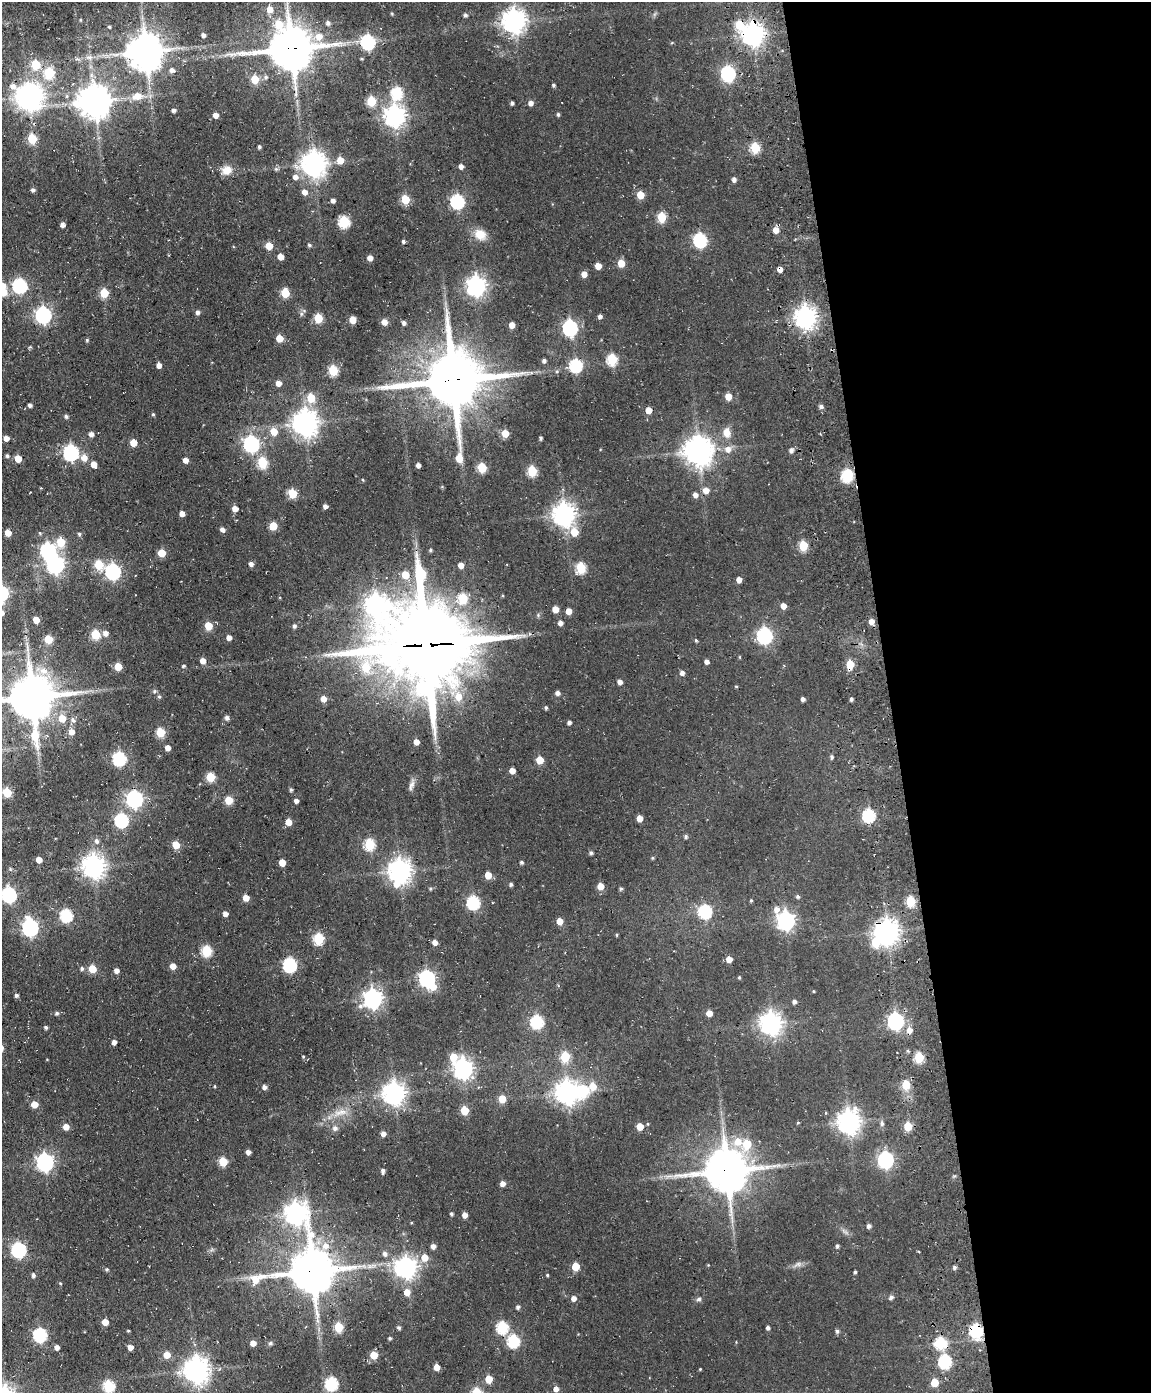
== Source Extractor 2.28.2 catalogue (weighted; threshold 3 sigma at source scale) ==
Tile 8 of 4 x 3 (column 4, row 2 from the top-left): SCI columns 3560-4708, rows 1652-3042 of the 4820 x 4802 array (HDU 1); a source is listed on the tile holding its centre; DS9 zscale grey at full resolution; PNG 1153 x 1395 px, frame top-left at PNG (2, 2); no overlay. Shown black and unused: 23% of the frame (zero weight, under 3 of 4 exposures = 11% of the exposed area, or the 3 px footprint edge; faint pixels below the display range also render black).
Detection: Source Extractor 2.28.2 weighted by HDU 2 'WHT'; one run over the whole footprint, this tile lists its part. Background 0.0634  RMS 0.0094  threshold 0.0423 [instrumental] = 3 sigma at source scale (4.5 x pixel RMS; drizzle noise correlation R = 1.50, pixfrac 1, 0.05/0.05 arcsec/px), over >= 5 px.
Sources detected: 353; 8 inside a brighter object's white glare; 2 cosmic-ray / hot-pixel residue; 2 long thin detections or spike segments (spike, bleed or trail) — not listed; the other 341 listed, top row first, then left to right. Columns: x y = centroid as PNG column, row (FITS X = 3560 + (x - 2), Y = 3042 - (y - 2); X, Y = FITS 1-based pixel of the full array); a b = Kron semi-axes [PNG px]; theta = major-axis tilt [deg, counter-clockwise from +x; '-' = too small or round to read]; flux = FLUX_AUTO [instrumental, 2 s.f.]
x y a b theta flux
270 9 7 6 - 10
465 15 5 4 - 2.2
80 20 5 3 - 0.88
514 21 8 8 - 770
328 23 5 5 - 3
109 27 4 4 - 1.3
753 34 8 7 - 720
203 35 4 4 - 3.6
319 37 10 8 18 11
368 42 7 6 - 150
672 43 5 3 - 0.75
291 48 15 14 - 3400
146 51 11 10 - 2400
89 57 9 6 0 3.9
36 64 5 5 - 40
172 70 7 6 - 4
49 73 6 6 - 54
728 73 7 6 - 170
266 77 7 6 - 2.2
255 79 5 5 - 26
553 85 4 4 - 1.6
397 93 7 6 - 76
137 96 9 7 14 13
28 97 10 9 - 870
94 101 10 9 - 1800
371 101 5 5 - 42
512 103 4 4 - 2.3
531 103 5 5 - 4.3
174 110 4 4 - 2.7
558 114 4 4 - 1.6
216 115 5 5 - 6.4
395 116 8 7 - 580
32 138 6 5 - 36
259 147 4 4 - 1.6
755 148 6 5 - 51
340 160 5 5 - 13
314 164 8 8 - 940
461 166 5 4 - 4.4
276 169 6 5 - 1.7
226 170 13 10 20 9.2
295 177 6 6 - 5.2
734 179 4 4 - 3.5
33 190 5 5 - 2.2
304 192 6 6 - 5.4
640 195 5 5 - 21
405 199 5 5 - 30
333 200 4 4 - 3.4
457 201 7 6 - 140
662 217 6 5 - 41
344 222 6 6 - 78
62 225 5 5 - 3.6
776 230 5 5 - 9.4
480 234 13 11 -29 13
700 240 7 6 - 130
403 241 4 4 - 1.9
309 245 5 4 - 1.5
269 246 5 5 - 17
280 257 5 4 - 9
370 258 5 4 - 6.4
621 263 5 5 - 15
598 266 5 5 - 11
584 274 5 5 - 6.4
3 285 7 6 - 6.2
20 286 7 6 - 160
476 286 7 7 - 490
3 292 6 5 - 18
104 293 5 5 - 32
285 293 5 5 - 33
197 312 5 4 - 3
301 314 7 4 72 1.8
43 315 7 6 - 260
600 316 4 4 - 2.6
805 317 8 7 - 640
318 318 5 5 - 31
353 320 5 5 - 15
384 322 5 5 - 8.2
404 323 4 4 - 2.6
512 325 5 4 - 8.2
570 328 7 6 - 200
279 338 5 5 - 15
87 340 4 4 - 1.1
30 347 5 3 - 1
612 359 6 5 - 66
544 361 5 4 - 2.3
159 365 5 4 - 4.4
576 365 7 6 - 88
333 370 6 5 - 50
557 371 5 3 - 1.1
531 372 6 4 0 1.8
453 380 22 19 -89 5800
278 383 5 5 - 6.8
728 396 5 5 - 13
311 398 6 5 - 28
30 405 4 4 - 1.9
821 406 5 5 - 2.7
648 410 5 4 - 12
153 414 4 4 - 1.2
66 416 5 5 - 1.9
305 423 9 8 - 990
274 432 6 6 - 15
505 433 5 5 - 17
727 433 15 10 -85 9
91 434 5 5 - 4
6 438 4 4 - 6.2
541 438 4 3 - 1.7
133 443 5 5 - 15
251 444 7 6 - 240
728 449 9 9 - 6.4
791 450 5 5 - 3.4
698 451 9 9 - 1300
71 452 7 6 - 190
7 456 4 4 - 1.9
84 457 6 6 - 10
18 458 5 5 - 15
185 460 4 4 - 5.6
262 463 6 5 - 52
94 464 5 4 - 9.3
418 465 4 4 - 4.1
482 467 5 5 - 42
532 471 6 5 - 45
847 475 7 6 - 97
363 480 4 3 - 0.79
706 490 6 6 - 7.4
292 493 5 5 - 38
695 495 5 5 - 4.9
325 506 4 4 - 4.2
235 509 5 5 - 8.5
182 514 4 4 - 6.2
564 514 8 7 - 690
273 526 5 5 - 20
222 530 5 5 - 3.8
574 532 7 6 - 16
8 533 5 5 - 11
79 534 5 4 - 1.7
61 542 6 5 - 31
803 546 6 5 - 41
430 550 4 4 - 1.2
162 553 5 5 - 21
55 564 7 7 - 340
251 564 5 4 - 3.6
99 565 6 5 - 34
461 565 5 4 - 6.5
581 568 6 5 - 61
113 571 7 6 - 220
405 575 6 6 - 16
739 580 5 4 - 6.1
463 598 6 5 - 46
376 604 18 13 -65 430
783 606 5 4 - 7.4
555 609 5 4 - 9.8
569 611 5 4 - 8.4
2 613 7 6 - 4.2
36 620 5 5 - 12
871 621 5 5 - 7.1
560 623 5 4 - 4.1
208 626 5 5 - 22
294 626 6 5 - 1.9
105 633 6 6 - 4.1
96 634 5 5 - 38
764 636 7 6 - 220
229 637 4 4 - 4.9
48 639 5 5 - 28
696 640 4 3 - 1.3
426 645 33 31 82 10000
740 657 5 3 - 0.73
203 661 5 4 - 7.4
707 661 4 4 - 3.6
850 665 6 5 - 29
183 666 5 4 - 1.3
118 667 5 5 - 21
43 670 17 10 -15 11
682 673 5 5 - 3.3
620 682 5 4 - 4.2
736 686 3 3 - 0.95
155 691 6 5 - 1.4
558 693 5 4 - 3.3
32 697 16 15 - 3800
159 697 6 4 -66 1.4
458 697 10 8 -76 12
323 699 6 6 - 6.8
803 699 4 3 - 2.7
851 699 4 4 - 1.9
546 708 4 4 - 1.6
62 718 6 6 - 15
227 718 6 5 - 2.6
73 720 7 6 - 2.7
569 722 4 4 - 2.6
71 732 6 5 - 7.2
160 732 5 5 - 34
416 742 5 4 - 6.9
168 748 5 4 - 6.2
832 757 5 4 - 1.9
119 758 6 6 - 120
540 760 5 5 - 19
512 771 5 4 - 7.5
210 777 5 5 - 35
411 785 17 6 73 4.2
291 790 4 4 - 1.6
7 792 5 5 - 38
134 799 7 6 - 290
229 800 5 5 - 19
296 801 4 4 - 3.5
869 815 6 6 - 120
639 818 5 4 - 8.5
121 820 6 6 - 140
288 822 5 5 - 12
686 836 5 5 - 1.7
96 841 7 6 - 2.9
369 844 6 5 - 66
176 845 5 5 - 20
591 853 4 4 - 2
652 858 5 4 - 1.1
39 860 5 4 - 8.3
282 862 5 5 - 12
521 862 4 3 - 1.6
94 866 8 7 - 740
400 871 9 8 - 780
488 875 5 5 - 15
511 884 5 4 - 1.5
600 886 5 5 - 13
621 888 4 4 - 1.5
430 889 5 4 - 1.1
9 894 7 6 - 210
798 896 5 4 - 1.8
246 898 5 4 - 11
751 900 4 4 - 1
911 901 6 5 - 50
473 902 6 6 - 120
776 909 10 7 88 6.1
705 911 6 6 - 120
225 914 5 4 - 4.8
66 915 6 6 - 92
559 921 5 5 - 12
786 921 7 7 - 360
30 927 7 6 - 250
887 931 8 7 - 790
617 935 5 3 - 0.92
318 939 6 5 - 68
435 942 5 5 - 4.9
206 951 6 5 - 64
729 959 5 5 - 7.4
290 965 7 6 - 140
173 966 5 5 - 8.2
82 969 6 5 - 1.8
92 969 5 5 - 25
116 970 5 5 - 4.4
427 978 7 6 - 260
739 978 4 3 - 1.1
433 986 7 6 - 12
813 991 4 3 - 0.69
16 995 4 4 - 2.2
372 998 7 7 - 420
794 1002 4 4 - 2.7
57 1013 5 5 - 1.8
709 1013 5 4 - 8.4
895 1021 7 6 - 260
537 1022 6 6 - 110
771 1023 8 7 - 660
46 1027 4 4 - 1.7
114 1042 4 4 - 3.9
303 1057 4 3 - 0.83
453 1057 7 5 -75 18
565 1057 6 5 - 44
919 1057 6 5 - 55
463 1069 7 7 - 480
906 1085 6 5 - 30
214 1086 4 3 - 0.73
593 1086 8 7 - 14
264 1087 5 4 - 3.3
567 1092 9 8 - 570
394 1093 8 7 - 660
502 1099 5 5 - 17
34 1104 5 5 - 13
464 1110 5 5 - 25
798 1122 4 3 - 0.79
849 1122 8 7 - 750
882 1123 7 6 - 2.7
908 1126 5 5 - 25
66 1127 5 5 - 8.2
640 1127 5 5 - 14
335 1128 7 7 - 3.9
383 1134 5 5 - 4.6
747 1144 21 12 -8 43
248 1152 4 4 - 3.8
885 1160 7 6 - 230
45 1162 7 7 - 330
223 1162 5 5 - 33
383 1171 7 4 -88 2.5
727 1171 14 12 10 3000
503 1184 5 5 - 5.1
296 1213 9 8 - 640
451 1214 4 4 - 1.6
465 1215 5 4 - 5.5
869 1226 5 4 - 2.8
433 1246 5 4 - 4.5
837 1246 4 3 - 1.8
18 1250 7 6 - 170
385 1254 7 6 - 3.5
424 1258 6 6 - 14
798 1264 10 6 15 3.5
575 1266 5 5 - 20
406 1267 8 7 - 550
954 1267 5 4 - 2.2
107 1269 5 5 - 1.5
312 1271 18 14 10 3400
855 1272 3 3 - 1.3
33 1275 5 4 - 2.4
547 1275 3 3 - 0.94
60 1283 5 3 - 0.82
407 1292 6 5 - 9.1
891 1297 6 5 - 2.3
573 1298 5 5 - 4.7
699 1299 7 5 30 2.3
518 1307 5 4 - 2.2
105 1322 5 5 - 11
338 1327 5 5 - 36
502 1327 6 6 - 83
399 1328 4 4 - 2.1
768 1328 4 4 - 2.1
976 1330 7 6 - 110
128 1331 3 3 - 0.89
837 1331 5 5 - 1.8
40 1335 6 6 - 130
390 1338 4 4 - 1.6
513 1341 6 6 - 95
253 1343 5 4 - 6.7
270 1343 6 5 - 1.7
941 1343 6 6 - 69
57 1347 4 4 - 4.4
130 1347 5 5 - 5
167 1355 5 5 - 12
374 1355 5 5 - 22
945 1361 6 6 - 110
437 1367 5 5 - 8.3
700 1369 4 3 - 0.74
196 1370 8 8 - 970
489 1379 5 5 - 19
934 1382 5 5 - 21
331 1384 6 6 - 110
109 1386 6 6 - 78
556 1389 5 5 - 4.8
Overlapping masked pixels (flux is a lower limit): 12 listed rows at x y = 753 34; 291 48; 453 380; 847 475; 426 645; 850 665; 32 697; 887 931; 727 1171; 312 1271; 976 1330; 941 1343
Isophote crosses this tile's border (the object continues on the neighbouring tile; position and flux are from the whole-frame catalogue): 5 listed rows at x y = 291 48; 3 285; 3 292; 2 613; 32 697